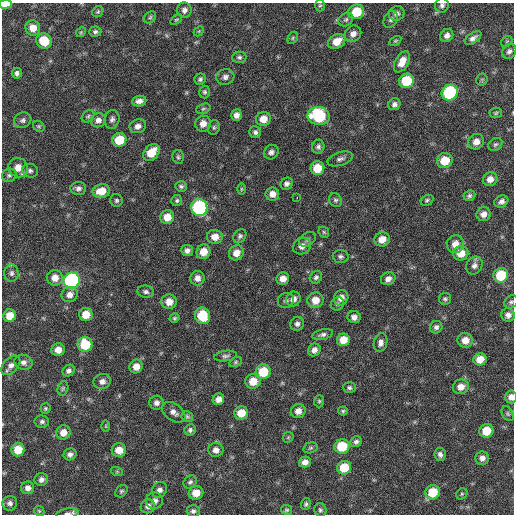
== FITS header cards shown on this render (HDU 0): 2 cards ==
NAXIS1  =                  512 / Axis length
NAXIS2  =                  512 / Axis length

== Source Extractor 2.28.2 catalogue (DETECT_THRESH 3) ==
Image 512 x 512 px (HDU 0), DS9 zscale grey, 1 PNG px = 1 image px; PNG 516 x 516 px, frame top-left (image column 1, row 512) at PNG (2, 3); each listed source drawn as its Kron ellipse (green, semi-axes under 4 px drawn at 4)
Background 58.6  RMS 8.4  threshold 25.1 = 3 sigma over >= 5 px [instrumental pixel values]
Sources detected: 184; all 184 listed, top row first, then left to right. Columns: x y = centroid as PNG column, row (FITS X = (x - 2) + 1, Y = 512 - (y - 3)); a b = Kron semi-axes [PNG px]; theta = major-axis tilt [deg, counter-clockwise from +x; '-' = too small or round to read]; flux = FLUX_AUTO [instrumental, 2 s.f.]
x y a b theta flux
5 4 6 4 2 10000
320 5 6 5 - 830
442 5 7 6 - 1700
184 10 7 7 - 2200
98 12 6 5 - 890
356 12 8 7 - 15000
397 14 8 7 - 2200
150 17 7 5 42 990
346 19 8 6 37 1500
391 19 9 6 64 1500
176 20 6 4 38 760
33 28 7 7 - 5600
199 31 6 4 46 640
81 32 5 4 - 670
95 32 6 5 - 1300
353 34 9 7 41 3100
447 35 7 6 - 2500
293 38 6 4 61 870
473 38 9 5 35 2300
44 41 8 7 - 14000
337 41 9 7 32 7400
395 41 6 4 29 790
507 41 6 4 43 720
509 51 8 6 52 1800
239 57 7 5 3 1400
402 62 11 6 61 5900
17 73 5 5 - 1700
225 77 9 8 - 2400
200 79 6 5 - 1400
482 80 6 5 - 840
406 81 7 7 - 21000
205 92 6 5 - 1200
450 93 8 7 - 62000
139 101 7 5 8 2800
394 104 6 5 - 2000
203 109 7 5 19 930
496 113 6 5 - 980
236 115 5 5 - 2800
88 116 7 5 43 1100
319 116 11 9 -14 41000
112 119 9 7 76 2000
263 119 7 7 - 6100
23 120 9 7 28 1800
98 120 7 7 - 2800
203 124 8 7 - 4400
39 126 6 5 - 780
138 126 8 6 20 2900
214 127 7 5 76 1100
255 132 6 5 - 1700
119 140 7 6 - 16000
476 142 8 7 - 4000
495 144 7 6 - 1400
318 147 7 6 - 1600
271 152 8 7 - 2100
151 153 9 7 46 10000
178 157 7 5 -75 1100
340 159 13 6 17 2400
445 161 8 7 - 11000
18 168 10 9 - 6400
317 168 7 7 - 11000
30 171 8 6 -16 1700
9 175 7 6 - 1500
490 179 7 6 - 4100
287 184 6 5 - 1900
181 186 6 5 - 1300
78 188 8 6 3 2000
241 189 6 4 89 760
101 191 9 7 11 8200
272 194 7 6 - 3800
469 196 6 5 - 1200
297 197 3 2 - 2400
116 200 6 6 - 1300
335 200 7 6 - 1200
427 200 7 5 29 1100
177 201 5 5 - 1100
501 202 7 5 31 2100
199 207 8 8 - 79000
484 214 7 6 - 3200
167 217 7 7 - 6600
324 232 6 5 - 820
240 236 7 5 51 1400
215 237 8 7 - 5200
307 239 9 6 35 1500
382 239 8 7 - 6100
455 244 9 8 - 5500
302 246 9 8 - 3500
187 251 6 5 - 2300
203 252 7 7 - 7000
236 253 8 7 - 5100
461 253 8 7 - 8200
341 256 8 6 -3 1600
474 266 9 8 - 2600
11 273 9 7 -89 2000
501 275 7 7 - 21000
316 277 7 5 46 1400
55 278 8 8 - 5500
197 278 7 7 - 3400
283 279 6 6 - 4300
388 279 7 6 - 2700
72 280 8 8 - 130000
146 292 8 6 -8 1800
70 295 8 7 - 3400
341 298 8 7 - 4200
293 299 8 7 - 3200
445 299 6 6 - 1100
286 300 8 7 - 1600
315 300 8 8 - 6700
169 302 7 7 - 5900
511 302 7 6 - 1300
337 304 7 6 - 1300
86 314 7 6 - 8600
508 315 7 6 - 2600
10 316 6 6 - 7600
202 316 8 7 - 18000
354 317 6 6 - 2900
174 318 5 4 - 870
297 324 7 6 - 2000
436 327 6 6 - 1900
322 335 10 5 13 1800
343 340 6 6 - 8000
465 340 8 7 - 5600
380 343 9 6 74 2600
85 344 8 7 - 19000
58 350 6 6 - 4800
314 350 7 6 - 3000
226 356 11 5 8 1600
480 359 6 6 - 7500
24 362 9 7 -16 2300
235 362 6 4 28 930
11 365 12 7 46 3100
136 366 7 6 - 5000
69 371 6 5 - 1900
263 372 7 7 - 16000
102 381 8 7 - 3000
253 381 8 7 - 8400
461 387 8 7 - 4700
63 388 7 5 73 970
349 388 6 5 - 1200
511 397 6 6 - 3200
218 399 6 5 - 3300
319 401 6 5 - 920
156 403 7 7 - 2500
45 408 5 5 - 890
298 411 7 7 - 3900
343 411 5 4 - 890
174 412 13 8 -37 3100
241 413 7 6 - 8500
508 414 8 5 -60 1200
187 417 6 5 - 950
42 422 7 6 - 1500
106 426 6 4 -90 600
190 430 6 5 - 1500
486 431 7 6 - 11000
63 432 7 7 - 5200
288 437 6 4 45 680
356 442 6 5 - 1500
342 446 7 7 - 18000
310 448 7 5 16 990
18 450 6 6 - 11000
119 450 7 7 - 6300
216 450 7 7 - 3600
70 454 6 6 - 2000
440 454 7 6 - 2000
482 458 7 6 - 2800
305 462 6 5 - 3300
344 468 7 6 - 15000
117 472 6 4 -18 690
41 479 7 6 - 2300
190 482 7 6 - 1400
28 488 6 6 - 2900
160 490 8 7 - 2700
121 491 7 5 44 1000
433 492 7 7 - 16000
196 493 7 6 - 6900
462 494 6 5 - 830
154 501 8 8 - 3200
10 503 7 7 - 2100
306 504 6 4 72 1100
148 506 7 7 - 2600
287 510 6 5 - 890
320 510 7 6 - 1300
39 511 5 4 - 710
193 511 6 6 - 1600
67 514 11 5 9 1900
At the frame edge (FLAGS 8, measured only in part): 5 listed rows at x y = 5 4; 442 5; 511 302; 511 397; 67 514